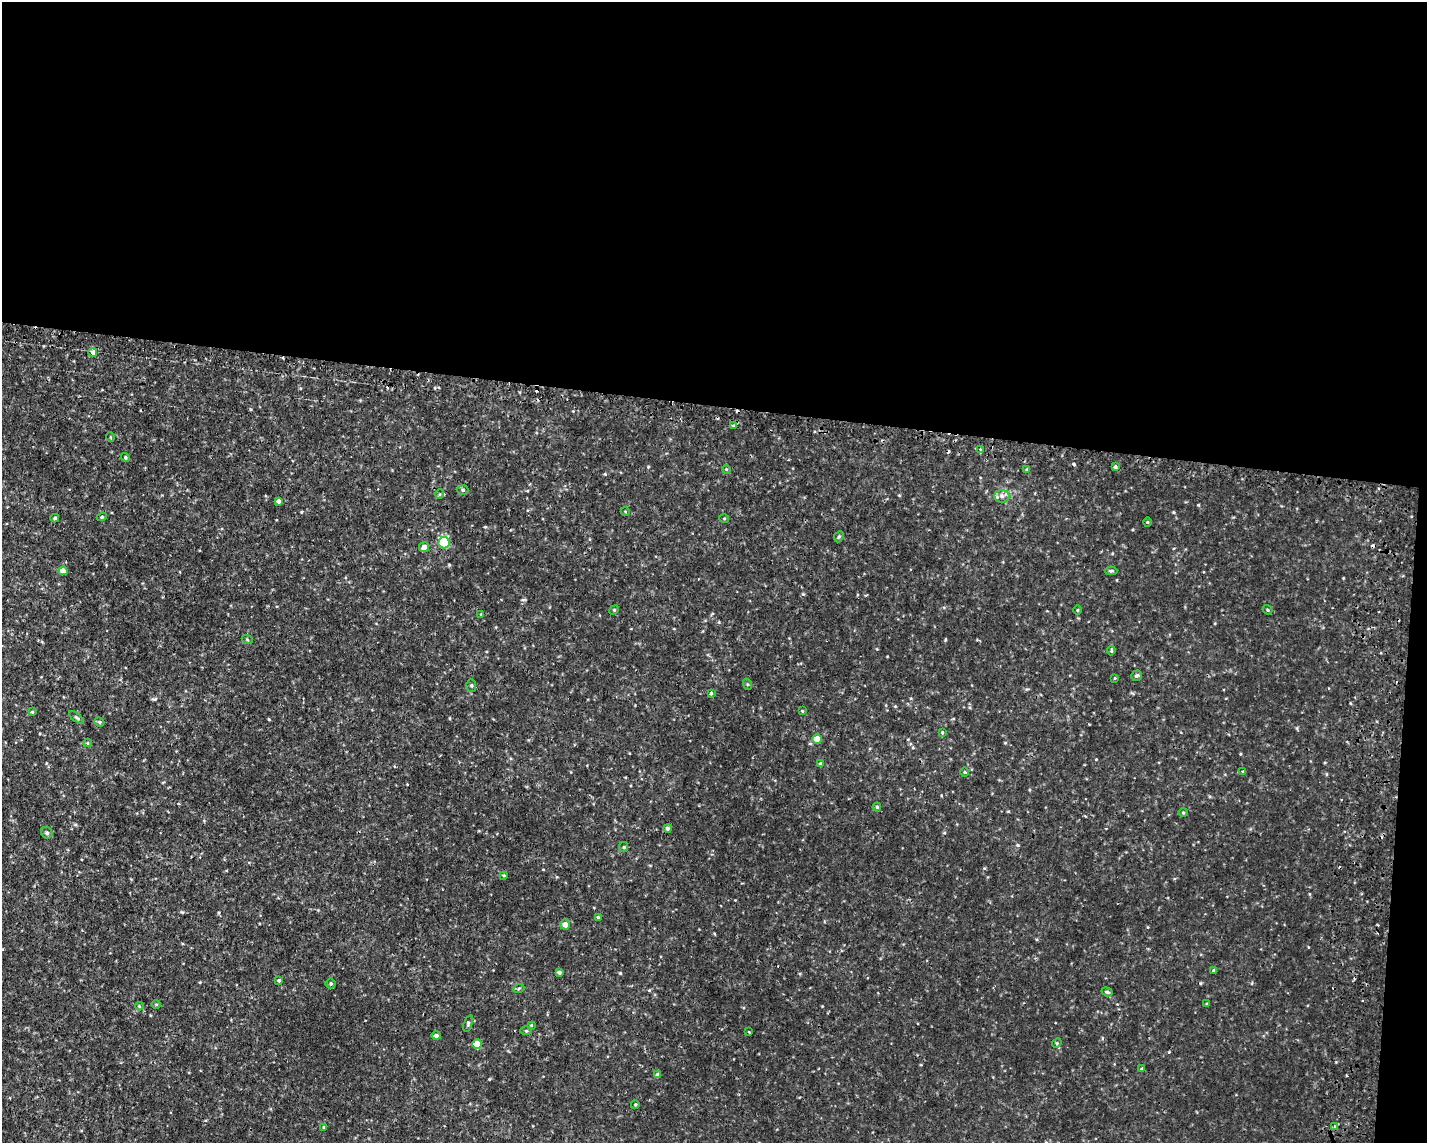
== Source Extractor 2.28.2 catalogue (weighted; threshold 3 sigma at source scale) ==
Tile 3 of 3 x 4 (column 3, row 1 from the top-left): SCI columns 3129-4553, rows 3454-4594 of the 4722 x 4622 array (HDU 1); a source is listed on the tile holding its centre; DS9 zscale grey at full resolution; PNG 1429 x 1145 px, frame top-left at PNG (2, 2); each listed source drawn as its Kron ellipse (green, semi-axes under 4 px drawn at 4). Shown black and unused: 37% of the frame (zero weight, under 2 of 3 exposures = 4% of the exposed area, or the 3 px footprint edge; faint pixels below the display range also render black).
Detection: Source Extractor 2.28.2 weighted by HDU 2 'WHT'; one run over the whole footprint, this tile lists its part. Background 0.00605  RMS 0.0038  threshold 0.0169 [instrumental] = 3 sigma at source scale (4.5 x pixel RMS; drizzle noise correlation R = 1.50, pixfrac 1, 0.05/0.05 arcsec/px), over >= 5 px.
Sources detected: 82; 10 cosmic-ray / hot-pixel residue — neither listed nor drawn; the other 72 listed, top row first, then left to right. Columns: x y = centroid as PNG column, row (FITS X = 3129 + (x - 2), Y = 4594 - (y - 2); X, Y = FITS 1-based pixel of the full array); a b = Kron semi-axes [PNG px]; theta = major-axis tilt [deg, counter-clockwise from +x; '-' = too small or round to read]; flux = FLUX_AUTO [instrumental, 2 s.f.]
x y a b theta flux
93 352 4 4 - 1.8
733 426 4 3 - 0.98
110 437 5 3 - 0.3
980 449 4 3 - 0.37
125 457 4 4 - 0.56
1115 467 3 3 - 2.1
726 469 4 3 - 0.33
1027 469 4 4 - 0.38
463 490 5 5 - 0.63
440 494 5 3 - 0.34
1002 496 7 6 - 1.3
278 501 4 4 - 1.3
625 511 4 3 - 0.29
102 517 5 4 - 0.5
55 518 4 3 - 0.56
724 518 5 3 - 0.34
1147 522 5 3 - 0.37
839 537 6 4 66 0.55
444 543 6 5 - 22
424 547 5 5 - 1.9
63 571 4 4 - 4.1
1111 571 6 4 0 0.58
614 610 5 4 - 0.4
1077 610 4 3 - 0.33
1267 610 5 4 - 0.43
481 614 4 3 - 0.29
247 639 5 3 - 0.35
1111 651 5 3 - 0.36
1136 676 5 5 - 0.78
1115 678 4 3 - 0.27
747 684 5 3 - 0.41
471 685 6 5 - 0.54
711 693 3 3 - 0.75
802 711 3 3 - 0.31
32 712 4 3 - 0.41
76 717 9 3 -40 0.56
99 722 5 4 - 0.54
942 733 4 3 - 0.49
817 739 5 4 - 6.9
87 743 4 4 - 0.34
820 764 4 3 - 1.4
1243 771 3 3 - 0.46
965 772 5 3 - 0.4
877 807 4 4 - 0.48
1183 813 5 3 - 0.38
667 828 4 4 - 0.98
47 833 6 5 - 0.92
624 847 5 4 - 0.43
504 875 4 4 - 0.38
598 917 4 3 - 0.48
565 925 5 5 - 2.5
1214 971 4 3 - 0.8
559 972 4 3 - 0.87
279 980 4 4 - 0.53
331 983 5 5 - 0.59
519 988 5 3 - 0.42
1107 992 5 4 - 0.69
156 1004 4 3 - 0.34
1207 1004 4 3 - 0.38
139 1006 4 3 - 0.37
468 1023 8 3 69 0.48
531 1025 3 3 - 0.32
526 1031 5 3 - 0.41
749 1032 4 3 - 0.26
436 1036 4 4 - 1.2
1057 1043 5 4 - 0.43
477 1044 5 4 - 7.8
1142 1069 4 3 - 0.56
658 1075 4 4 - 1.6
635 1105 4 3 - 0.36
324 1127 3 3 - 0.37
1334 1127 4 3 - 0.99
Unlisted compact peaks at least as high as the median listed source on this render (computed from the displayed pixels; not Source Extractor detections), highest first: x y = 620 973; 1198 505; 605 474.